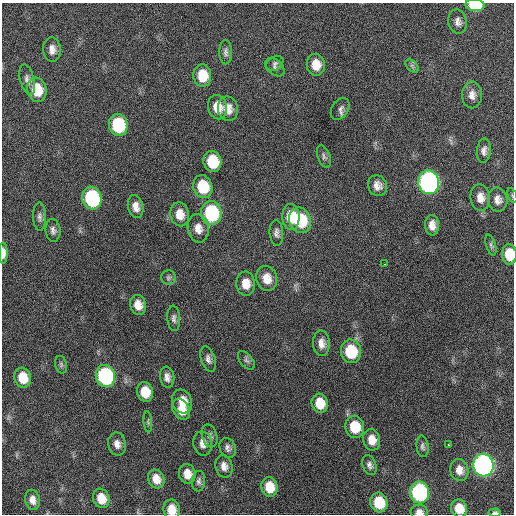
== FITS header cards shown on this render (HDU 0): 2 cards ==
NAXIS1  =                  512 / Axis length
NAXIS2  =                  512 / Axis length

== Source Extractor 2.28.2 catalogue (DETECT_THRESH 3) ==
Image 512 x 512 px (HDU 0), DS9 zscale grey, 1 PNG px = 1 image px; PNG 516 x 516 px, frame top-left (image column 1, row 512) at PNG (2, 3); each listed source drawn as its Kron ellipse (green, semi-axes under 4 px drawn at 4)
Background 235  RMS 16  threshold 47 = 3 sigma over >= 5 px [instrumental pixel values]
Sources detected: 82; all 82 listed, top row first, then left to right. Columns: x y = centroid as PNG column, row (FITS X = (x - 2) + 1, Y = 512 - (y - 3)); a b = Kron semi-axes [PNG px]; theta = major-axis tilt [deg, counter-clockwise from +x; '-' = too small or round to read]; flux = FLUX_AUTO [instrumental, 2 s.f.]
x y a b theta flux
475 5 9 6 -4 39000
458 22 12 9 -80 5900
52 49 12 9 -85 7300
226 52 12 6 -89 4000
275 63 9 6 30 3400
316 65 11 9 -83 15000
412 66 8 5 -46 2600
275 67 11 7 -40 4000
202 76 11 9 -85 23000
27 80 15 7 -76 5300
37 90 12 9 -76 31000
472 95 13 10 89 7800
217 107 12 9 -77 14000
228 109 12 10 -79 11000
340 109 12 8 56 4300
118 125 11 9 -80 70000
484 151 12 7 84 5500
324 156 11 6 -69 3300
212 161 11 9 -79 37000
429 182 12 10 -84 400000
377 186 10 9 - 7800
203 187 11 9 -74 40000
512 196 8 2 -69 1200
92 198 11 9 -77 120000
480 198 13 9 -84 9900
498 200 12 9 -79 7100
136 207 11 7 -77 8700
211 213 12 10 -82 97000
180 214 12 9 -78 12000
39 217 14 6 -89 4100
291 217 13 8 -88 26000
300 220 13 11 -67 53000
432 225 10 7 -88 8400
198 228 14 10 -81 10000
53 230 11 7 -84 4400
276 233 13 6 -86 4200
491 245 11 5 -73 2600
3 253 10 4 -90 6900
509 254 10 7 -86 23000
385 264 3 2 - 1100
168 278 7 7 - 2800
267 278 13 10 -76 14000
246 284 12 9 -85 14000
138 305 10 7 -75 10000
174 318 13 6 -86 4200
321 343 13 8 -87 8300
351 351 12 10 -79 46000
208 359 13 7 -71 4800
246 360 11 6 -51 3300
61 365 9 6 -75 2400
105 376 11 9 -74 160000
167 377 10 7 -82 6100
23 378 10 8 -73 21000
145 392 10 8 -79 21000
182 401 12 9 -71 15000
320 403 9 8 - 18000
181 409 11 8 -59 14000
148 422 10 4 -85 1900
355 427 11 9 -79 27000
210 436 12 7 -74 4200
372 440 11 8 -79 12000
203 443 12 9 -78 7800
117 444 11 9 -78 7100
449 445 3 3 - 5200
422 446 11 6 -84 3100
228 448 10 8 -66 4400
369 465 10 6 -70 4100
483 465 11 10 - 490000
224 466 11 8 -79 6900
459 470 11 9 -78 8600
187 474 10 8 -76 12000
156 479 10 8 -67 12000
199 481 10 6 83 3300
269 487 10 8 -80 20000
419 492 11 9 -77 160000
101 498 10 8 -70 15000
32 500 10 7 -79 7000
379 502 10 8 -74 30000
459 508 9 8 - 16000
172 510 10 8 -81 14000
419 512 8 7 - 5900
495 513 6 4 4 2700
At the frame edge (FLAGS 8, measured only in part): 8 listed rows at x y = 475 5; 512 196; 3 253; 509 254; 459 508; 172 510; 419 512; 495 513